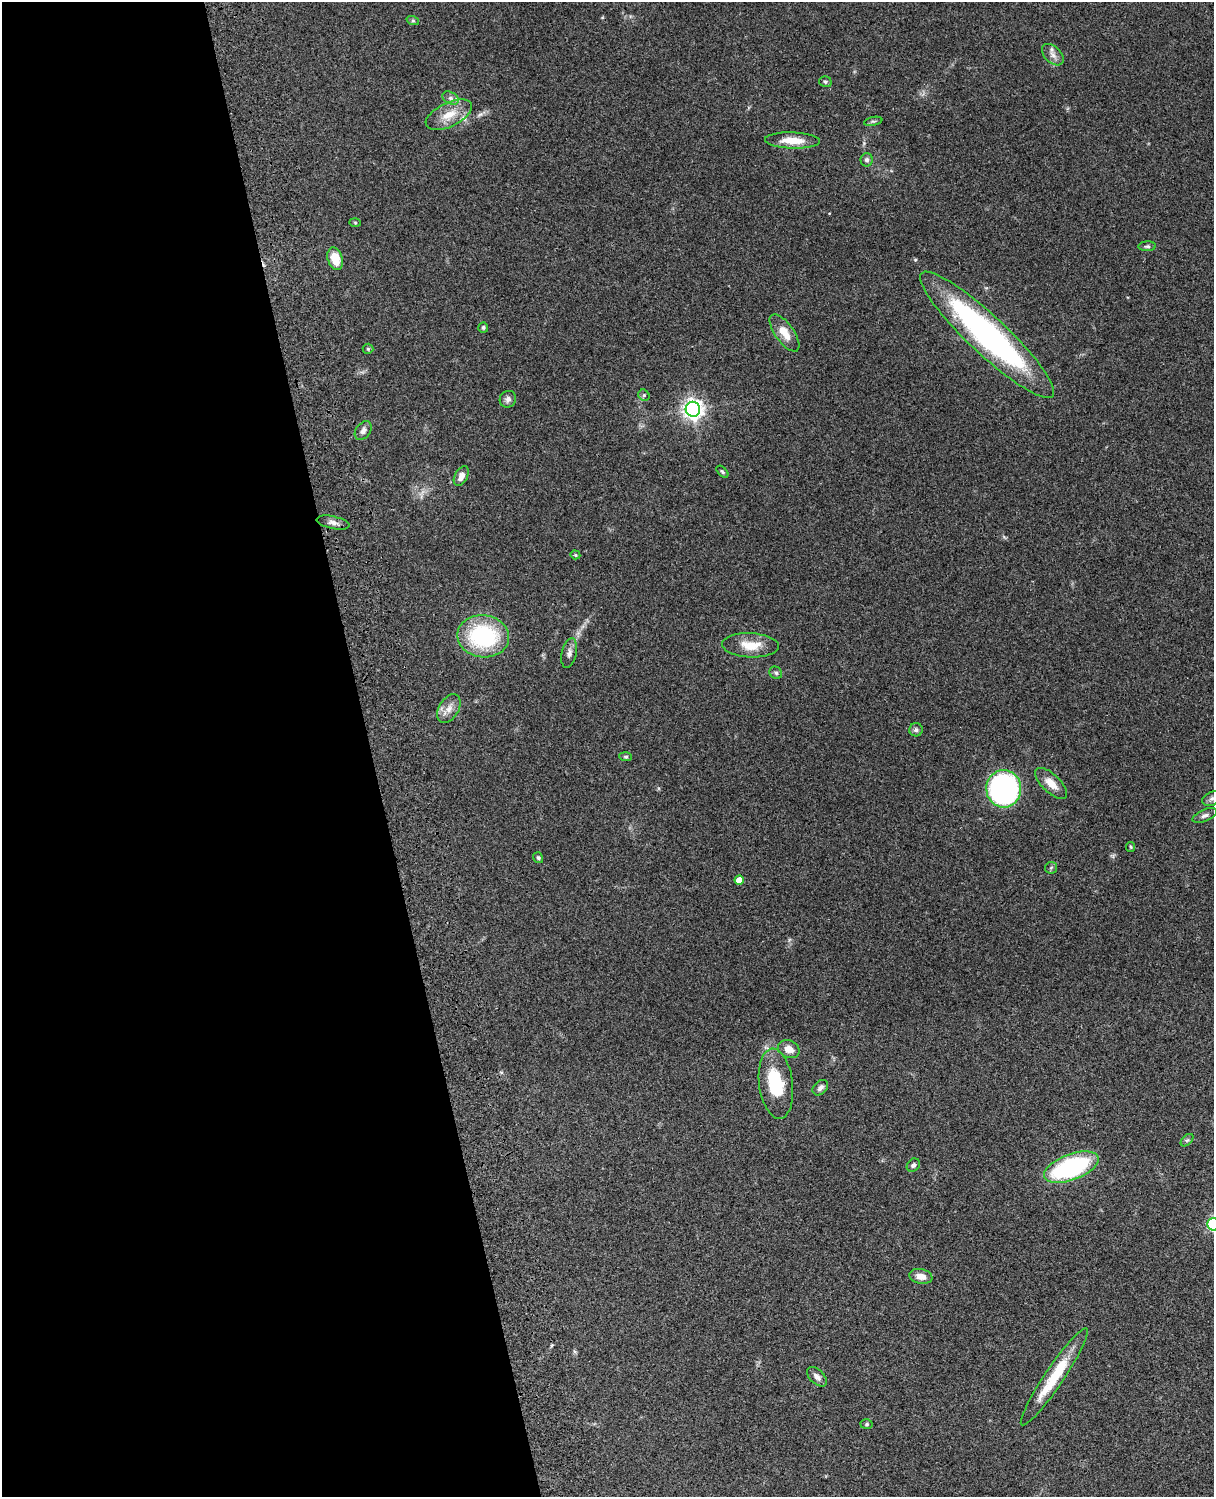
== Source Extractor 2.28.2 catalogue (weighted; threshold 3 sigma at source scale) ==
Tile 5 of 4 x 3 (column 1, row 2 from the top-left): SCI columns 122-1333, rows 1773-3267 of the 5087 x 4926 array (HDU 1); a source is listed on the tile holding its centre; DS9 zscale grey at full resolution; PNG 1216 x 1499 px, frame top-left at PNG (2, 2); each listed source drawn as its Kron ellipse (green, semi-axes under 4 px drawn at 4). Shown black and unused: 30% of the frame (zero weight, under 3 of 4 exposures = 6% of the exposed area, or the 3 px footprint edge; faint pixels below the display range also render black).
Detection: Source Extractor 2.28.2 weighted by HDU 2 'WHT'; one run over the whole footprint, this tile lists its part. Background 0.104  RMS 0.0065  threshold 0.0292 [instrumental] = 3 sigma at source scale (4.5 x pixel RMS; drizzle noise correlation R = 1.50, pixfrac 1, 0.05/0.05 arcsec/px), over >= 5 px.
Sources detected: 51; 1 inside a brighter object's white glare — neither listed nor drawn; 1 inside a brighter listed object's ellipse — not listed separately; the other 49 listed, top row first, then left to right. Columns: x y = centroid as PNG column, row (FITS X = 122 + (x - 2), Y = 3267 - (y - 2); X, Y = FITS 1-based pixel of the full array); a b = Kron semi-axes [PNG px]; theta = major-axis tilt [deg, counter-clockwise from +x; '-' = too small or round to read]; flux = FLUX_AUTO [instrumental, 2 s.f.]
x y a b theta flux
413 21 6 4 -18 0.95
1053 55 13 8 -45 3.8
825 82 6 5 - 1.2
450 98 9 6 -27 2.3
449 115 25 12 26 12
873 121 9 4 12 1.2
792 140 27 8 -2 12
867 160 6 6 - 1.7
355 223 5 3 - 0.62
1147 246 9 5 3 1.4
335 259 11 7 -72 13
483 327 5 5 - 1.1
784 333 22 9 -54 9.2
987 335 90 19 -43 180
368 349 5 5 - 0.83
644 395 6 5 - 1.1
508 399 9 8 - 2.6
693 409 7 7 - 360
363 431 10 7 52 2.9
722 472 7 4 -45 1.1
461 476 10 6 61 4.4
333 523 17 6 -12 3.2
575 555 5 4 - 0.77
483 636 26 21 -8 64
750 645 28 12 -3 13
569 653 15 7 77 3.2
776 673 6 6 - 1.4
449 709 16 10 58 5.7
916 730 7 6 - 1.6
626 757 6 4 -4 0.95
1051 783 20 9 -44 7.6
1004 789 19 17 -85 150
1212 799 10 6 22 1.9
1205 815 13 6 23 2.3
1131 847 5 4 - 0.86
538 858 6 4 -54 0.99
1051 868 6 5 - 1.1
739 880 4 4 - 5.6
789 1049 11 8 -23 5.8
776 1084 35 17 -83 28
820 1088 9 6 45 2.2
1187 1140 7 4 43 1.1
913 1165 7 6 - 1.7
1071 1167 29 13 21 94
1213 1224 6 6 - 95
921 1276 12 7 -10 5.5
817 1377 12 7 -45 3.2
1054 1377 58 9 56 29
867 1424 6 5 - 0.98
Overlapping masked pixels (flux is a lower limit): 1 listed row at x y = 987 335
Isophote crosses this tile's border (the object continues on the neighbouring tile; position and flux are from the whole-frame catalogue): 2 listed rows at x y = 1212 799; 1213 1224